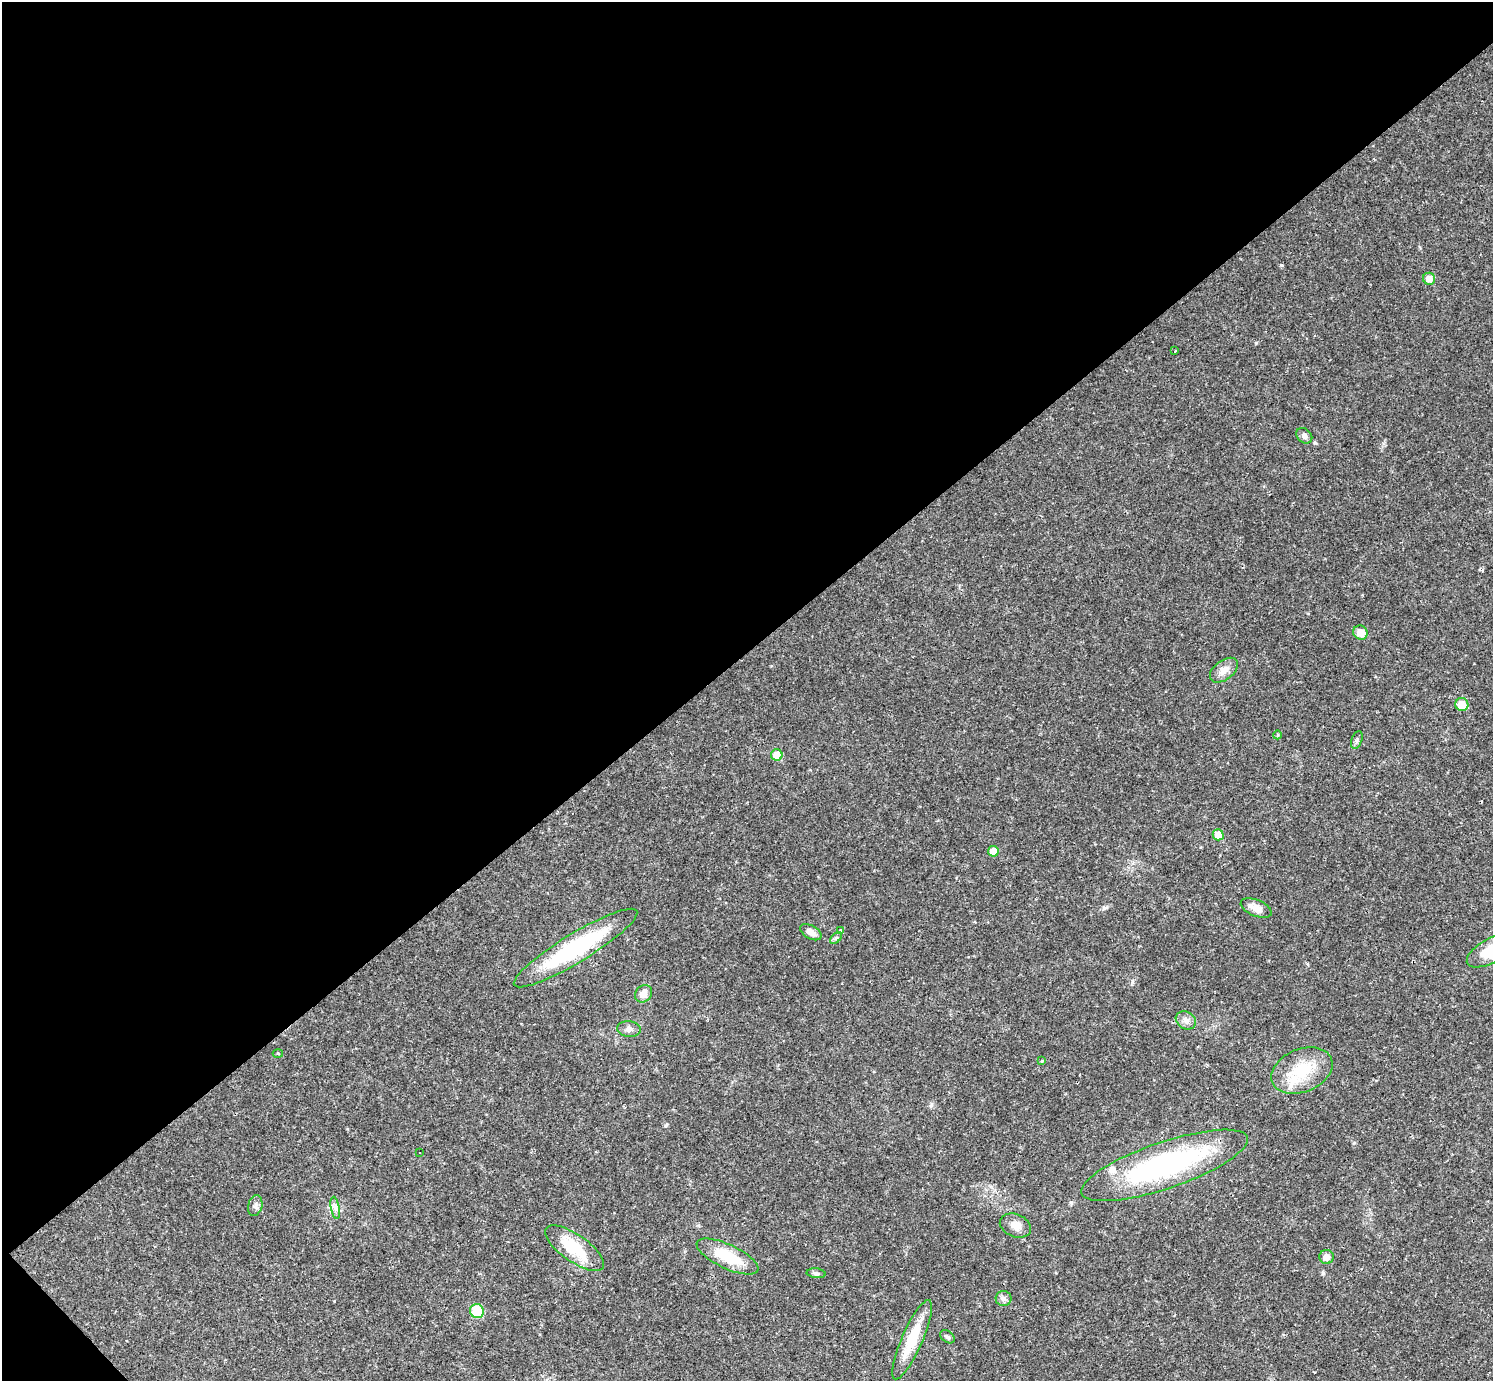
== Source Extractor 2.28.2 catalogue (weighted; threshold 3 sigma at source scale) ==
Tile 5 of 4 x 4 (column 1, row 2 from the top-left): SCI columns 1-1491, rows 3051-4429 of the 5963 x 5960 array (HDU 1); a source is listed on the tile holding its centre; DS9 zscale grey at full resolution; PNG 1495 x 1383 px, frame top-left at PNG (2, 2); each listed source drawn as its Kron ellipse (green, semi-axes under 4 px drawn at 4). Shown black and unused: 48% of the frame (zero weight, under 2 of 3 exposures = <1% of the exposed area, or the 3 px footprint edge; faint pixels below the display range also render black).
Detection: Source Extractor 2.28.2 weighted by HDU 2 'WHT'; one run over the whole footprint, this tile lists its part. Background 0.0325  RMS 0.005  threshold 0.0225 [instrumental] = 3 sigma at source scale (4.5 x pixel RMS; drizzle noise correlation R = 1.50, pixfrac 1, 0.05/0.05 arcsec/px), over >= 5 px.
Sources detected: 38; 1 cosmic-ray / hot-pixel residue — neither listed nor drawn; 1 inside a brighter listed object's ellipse — not listed separately; the other 36 listed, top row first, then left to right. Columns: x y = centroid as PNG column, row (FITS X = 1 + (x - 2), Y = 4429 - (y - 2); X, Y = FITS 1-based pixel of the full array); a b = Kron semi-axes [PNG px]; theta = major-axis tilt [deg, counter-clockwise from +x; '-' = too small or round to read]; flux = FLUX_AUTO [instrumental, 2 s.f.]
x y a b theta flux
1429 279 6 6 - 4.8
1175 351 3 3 - 20
1304 436 9 6 -43 2
1360 633 7 7 - 5.1
1224 670 16 9 37 4.3
1462 704 6 6 - 7.5
1277 735 4 3 - 0.4
1357 740 9 5 69 1.1
777 755 6 5 - 7.8
1218 835 5 5 - 7.5
993 851 5 5 - 5.6
1256 908 16 8 -22 4.5
841 930 3 3 - 0.35
811 932 12 6 -30 3.3
836 938 7 4 44 0.9
576 948 71 14 31 51
1491 950 27 12 29 16
643 994 9 8 - 4.3
1186 1020 10 8 -30 2.7
629 1029 12 8 -6 2.4
278 1053 5 3 - 0.47
1042 1061 3 3 - 1.2
1302 1071 32 21 22 20
420 1153 3 2 - 0.72
1165 1165 88 23 19 98
255 1206 10 7 76 1.8
335 1208 11 3 -79 1.4
1015 1226 16 11 -21 4.4
575 1248 35 13 -35 20
727 1257 33 12 -25 18
1326 1257 7 7 - 3.2
816 1273 9 5 -7 1.1
1004 1298 8 7 - 1.7
477 1311 7 6 - 17
948 1337 8 5 -38 1.3
912 1340 43 10 66 17
Isophote crosses this tile's border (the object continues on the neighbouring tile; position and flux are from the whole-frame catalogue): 1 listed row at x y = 1491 950
Unlisted compact peaks at least as high as the median listed source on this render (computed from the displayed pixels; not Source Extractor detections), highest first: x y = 1281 265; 1256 343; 1104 908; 666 1125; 1315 443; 931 1105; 1354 1143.